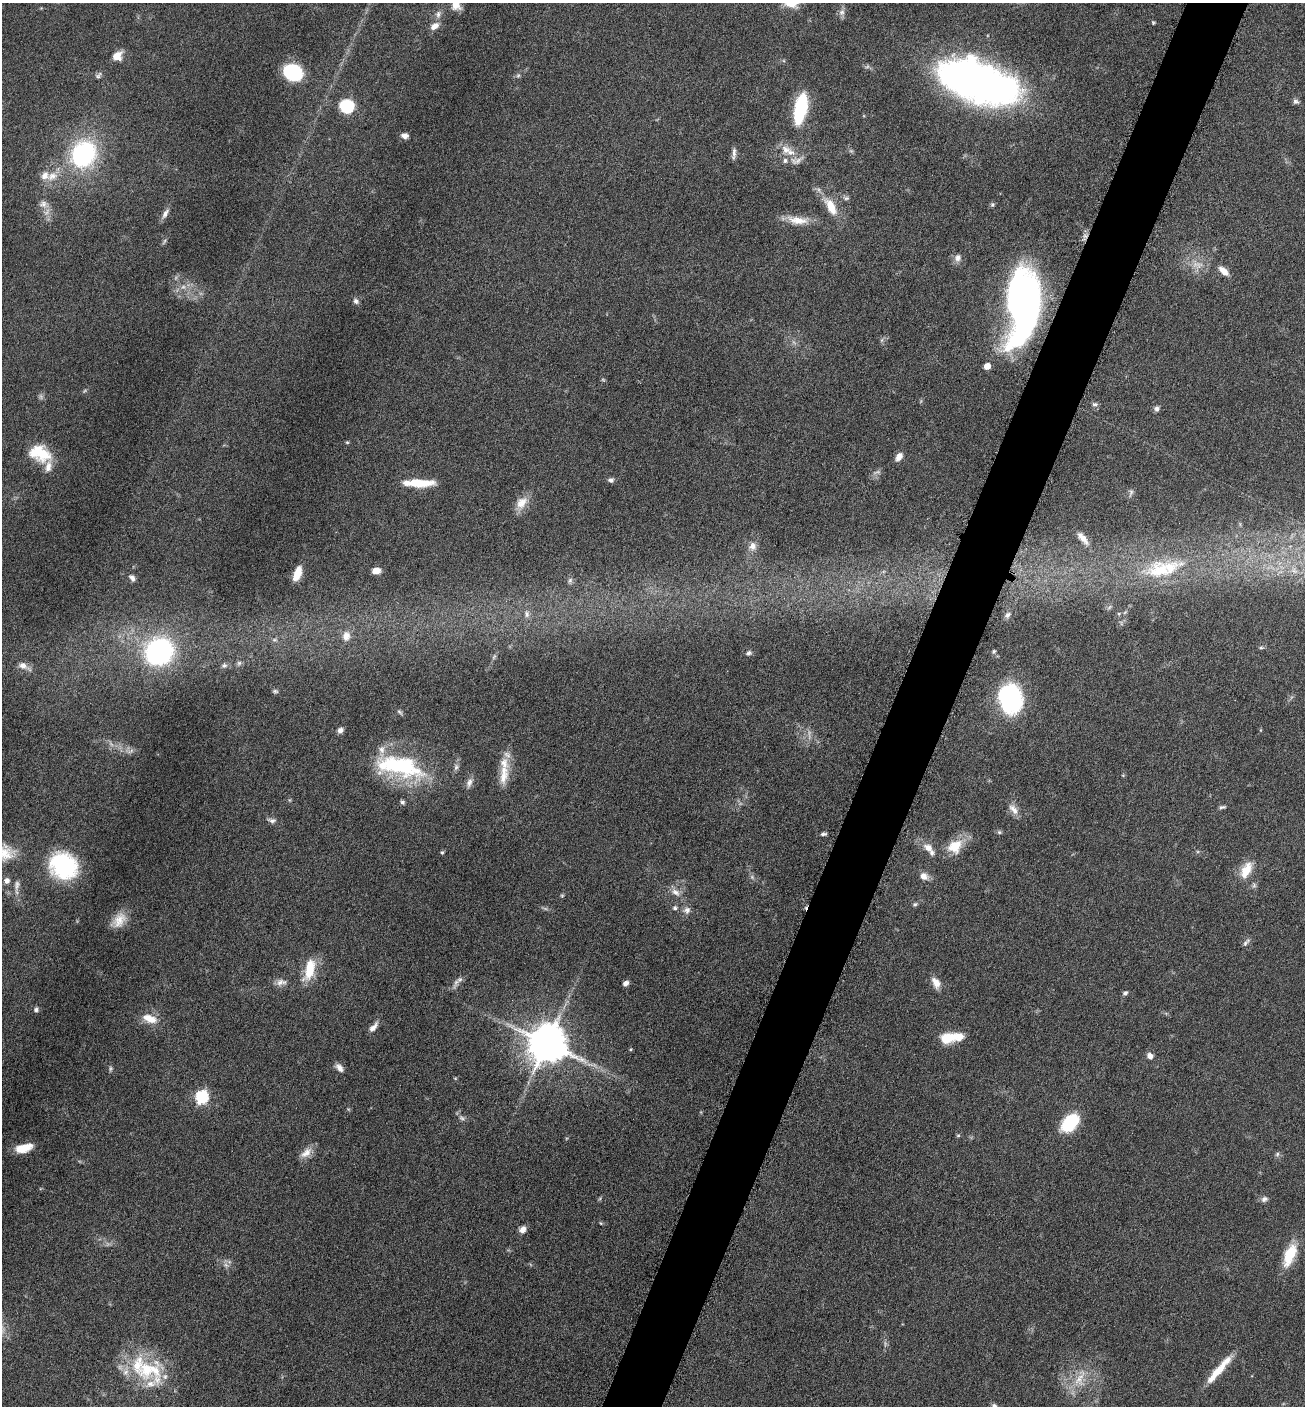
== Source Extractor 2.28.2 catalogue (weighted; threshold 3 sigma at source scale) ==
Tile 10 of 4 x 4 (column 2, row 3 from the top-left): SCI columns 1589-2891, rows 1410-2813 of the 5649 x 5632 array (HDU 1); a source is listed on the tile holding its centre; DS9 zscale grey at full resolution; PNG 1307 x 1408 px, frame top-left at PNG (2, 3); no overlay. Shown black and unused: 5% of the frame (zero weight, under 6 of 12 exposures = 1% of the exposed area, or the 3 px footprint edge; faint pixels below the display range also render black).
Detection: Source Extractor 2.28.2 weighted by HDU 2 'WHT'; one run over the whole footprint, this tile lists its part. Background 0.0873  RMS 0.0038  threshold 0.0156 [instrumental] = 3 sigma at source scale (4.09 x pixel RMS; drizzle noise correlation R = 1.36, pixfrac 0.8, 0.05/0.05 arcsec/px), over >= 5 px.
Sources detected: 159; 17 too faint to see at this stretch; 1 inside a brighter object's white glare — not listed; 14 inside a brighter listed object's ellipse — not listed separately; the other 127 listed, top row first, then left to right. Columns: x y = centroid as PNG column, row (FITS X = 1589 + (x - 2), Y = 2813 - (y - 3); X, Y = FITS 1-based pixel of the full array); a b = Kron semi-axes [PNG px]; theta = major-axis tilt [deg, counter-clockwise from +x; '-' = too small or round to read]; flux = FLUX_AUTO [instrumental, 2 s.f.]
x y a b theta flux
792 3 26 15 -12 7.9
456 5 10 8 -55 4.6
842 12 10 8 63 1.6
438 14 11 7 71 1.8
1153 22 5 4 - 0.44
434 26 12 7 34 3
117 56 12 9 39 3.9
293 72 11 10 - 48
98 75 10 6 41 0.98
518 75 7 5 68 0.78
972 80 70 37 -23 190
1296 101 8 7 - 1.1
347 106 15 14 - 14
801 108 28 11 78 27
405 136 8 6 -14 1.6
786 150 16 12 -20 4.6
734 152 14 5 -89 1.6
83 154 24 20 61 54
52 176 18 12 34 5.3
846 198 9 6 -9 0.96
44 204 15 11 -18 2.9
992 205 6 6 - 0.68
831 207 27 11 -60 8.5
165 213 15 6 60 1.9
797 220 31 10 -8 6.6
1085 236 7 4 -18 0.78
164 241 10 4 63 0.7
958 258 11 9 72 2.1
1224 271 14 7 -41 3.1
356 301 8 6 -50 1.2
1023 304 69 28 84 160
882 340 7 4 71 0.68
987 366 5 5 - 4.7
603 380 6 4 -2 0.43
1095 404 8 6 -2 0.93
1156 409 7 7 - 1.2
347 442 5 4 - 0.43
40 453 26 18 -23 13
899 457 12 7 55 2.2
611 480 7 6 - 1.1
418 483 29 8 -1 11
1131 493 12 5 77 1
521 503 21 13 55 5
1083 538 15 6 -50 2.8
752 546 13 11 68 2.8
1160 570 40 27 0 21
1294 570 10 8 -23 2.5
376 571 7 5 6 3.8
297 573 14 7 71 5
132 578 8 6 -56 1.3
570 581 10 6 79 1.2
1125 612 6 4 19 0.45
527 614 12 8 -88 2.4
1007 615 9 7 47 1.3
346 636 12 10 80 3.2
274 640 8 5 6 0.83
1261 648 7 4 -8 0.54
159 651 18 16 36 97
994 651 6 5 - 0.62
749 653 9 6 23 1
494 657 9 5 63 0.87
239 663 8 6 74 0.96
224 665 8 7 - 1.1
24 666 20 9 -25 3.2
275 691 7 5 -2 0.68
1010 698 24 18 -77 57
400 712 9 5 -46 0.77
340 730 7 6 - 1.5
129 750 16 10 -17 2.7
399 766 63 27 -15 41
456 767 9 7 73 1.3
504 774 33 12 82 7.2
469 783 14 7 68 1.9
289 800 6 4 -90 0.42
402 802 6 5 - 0.83
1222 807 9 4 9 0.78
1013 809 17 9 -50 3.1
272 820 12 7 -10 1.4
999 832 7 5 -2 0.68
823 834 7 4 2 0.87
955 846 21 16 38 8.4
928 848 14 10 -38 3.4
3 852 32 20 -2 11
442 852 5 4 - 0.56
63 866 28 24 -36 39
1246 870 24 12 62 6.8
924 876 12 9 -28 2.6
6 881 7 7 - 1.9
17 885 17 8 83 2.6
1254 885 8 6 75 0.93
675 892 15 9 -36 2.9
915 904 6 5 - 0.8
675 908 7 6 - 0.95
687 910 10 9 - 1.9
119 920 22 14 51 5.6
1245 943 9 5 61 1.1
309 970 30 13 75 9.8
281 982 15 9 7 2.5
456 982 19 6 71 1.8
625 983 6 5 - 1.6
936 983 14 8 -62 3.5
1125 993 7 5 36 0.88
36 1009 7 6 - 0.99
149 1019 20 10 -20 5.6
373 1027 13 6 48 2.4
950 1038 23 9 9 12
547 1043 11 11 - 1300
630 1049 5 4 - 0.4
1150 1056 8 7 - 2
339 1068 11 7 -46 2.1
455 1078 6 3 -18 0.32
201 1097 7 6 - 55
462 1118 11 7 -40 1.3
1070 1123 22 14 46 16
958 1135 6 4 1 0.44
24 1148 15 7 16 8.3
306 1153 18 10 40 3.5
1277 1154 7 5 68 0.84
1264 1199 10 7 28 1.4
601 1223 5 4 - 0.38
523 1229 8 6 46 2.5
1290 1255 26 12 68 12
226 1265 9 8 - 1.7
146 1369 41 30 58 21
1219 1369 45 8 49 9
1080 1378 33 14 72 9.6
994 1406 7 6 - 0.92
Overlapping masked pixels (flux is a lower limit): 2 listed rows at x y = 1085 236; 1023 304
Isophote crosses this tile's border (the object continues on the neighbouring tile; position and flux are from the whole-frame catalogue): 4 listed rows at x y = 792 3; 456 5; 3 852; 994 1406